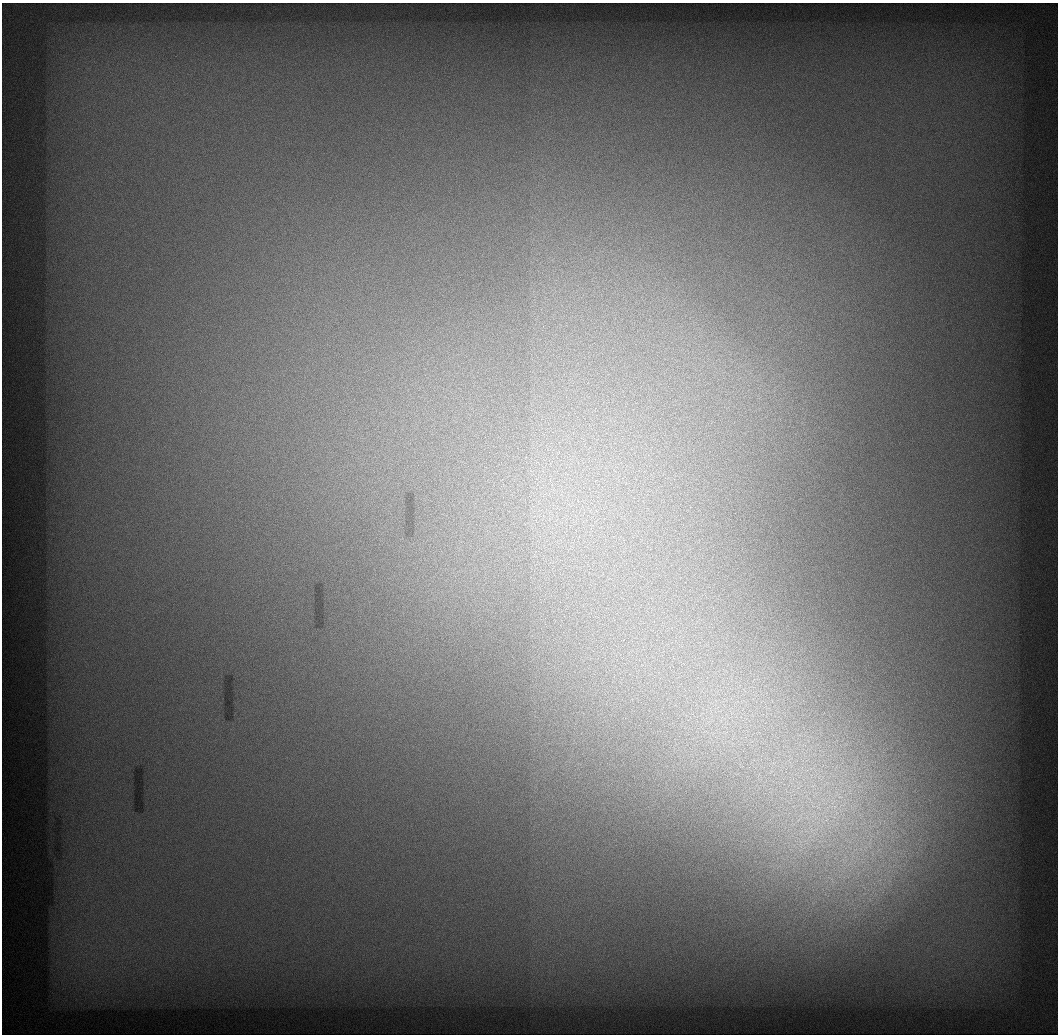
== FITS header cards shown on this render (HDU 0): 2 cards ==
NAXIS1  =                 1056 / Length of Axis 1 (Serial)
NAXIS2  =                 1032 / Length of Axis 2 (Parallel)

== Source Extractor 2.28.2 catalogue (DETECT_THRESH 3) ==
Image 1056 x 1032 px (HDU 0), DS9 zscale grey, 1 PNG px = 1 image px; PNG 1060 x 1036 px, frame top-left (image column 1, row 1032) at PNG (2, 3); no overlay
Background 557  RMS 7.1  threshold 21.3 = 3 sigma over >= 5 px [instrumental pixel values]
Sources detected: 4; all 4 listed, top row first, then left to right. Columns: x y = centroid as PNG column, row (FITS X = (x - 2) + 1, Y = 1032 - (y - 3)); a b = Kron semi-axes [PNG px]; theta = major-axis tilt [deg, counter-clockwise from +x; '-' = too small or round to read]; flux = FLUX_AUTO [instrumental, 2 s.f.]
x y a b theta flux
818 807 12 4 -40 2400
799 819 16 4 48 3000
826 820 9 5 31 2400
812 830 7 6 - 2500